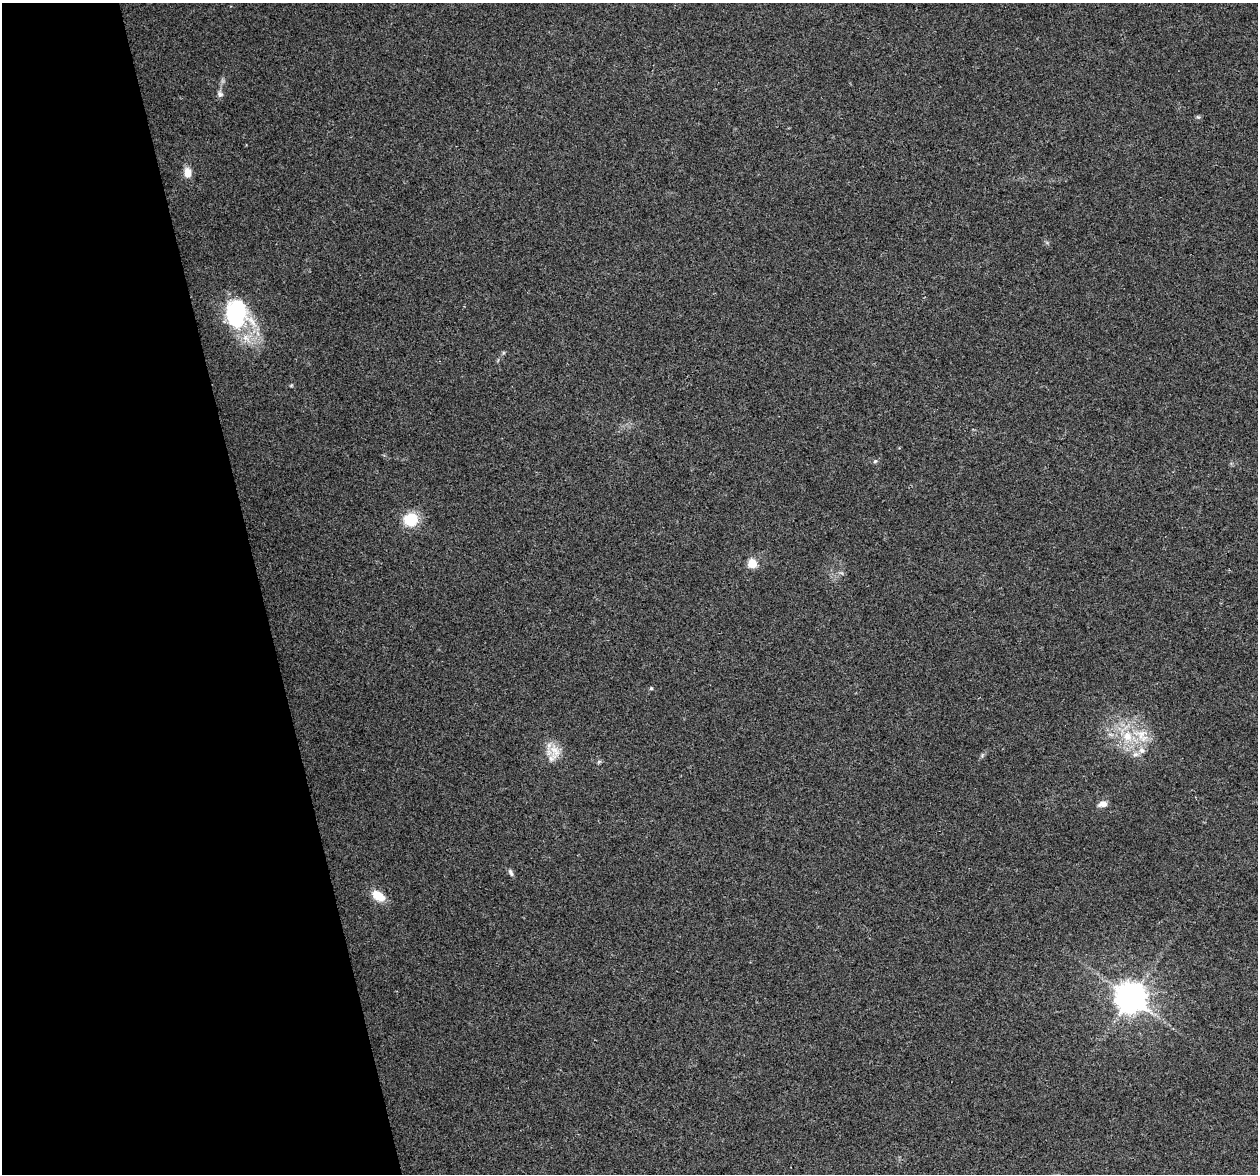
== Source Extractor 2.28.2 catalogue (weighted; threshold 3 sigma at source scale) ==
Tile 5 of 4 x 4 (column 1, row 2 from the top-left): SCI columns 1-1256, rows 2430-3601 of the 5022 x 4810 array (HDU 1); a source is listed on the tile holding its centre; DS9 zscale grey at full resolution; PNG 1260 x 1176 px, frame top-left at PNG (2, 3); no overlay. Shown black and unused: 21% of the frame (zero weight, under 2 of 3 exposures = <1% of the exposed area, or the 3 px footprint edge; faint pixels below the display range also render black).
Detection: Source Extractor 2.28.2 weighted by HDU 2 'WHT'; one run over the whole footprint, this tile lists its part. Background 0.0816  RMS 0.0076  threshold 0.034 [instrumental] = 3 sigma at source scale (4.5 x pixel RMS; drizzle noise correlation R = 1.50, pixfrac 1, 0.0396/0.0396 arcsec/px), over >= 5 px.
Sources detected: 19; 3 inside a brighter listed object's ellipse — not listed separately; the other 16 listed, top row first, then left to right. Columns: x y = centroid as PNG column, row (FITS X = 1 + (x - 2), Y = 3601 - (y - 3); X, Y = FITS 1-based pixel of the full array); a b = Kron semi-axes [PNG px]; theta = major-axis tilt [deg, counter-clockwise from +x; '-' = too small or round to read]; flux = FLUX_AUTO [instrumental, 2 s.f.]
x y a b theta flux
220 94 8 7 - 2.4
188 173 12 9 -86 6.6
236 313 23 18 -80 100
246 338 16 9 -48 9.4
875 461 6 5 - 1.2
411 519 11 10 - 30
752 563 5 5 - 35
651 688 4 4 - 1.1
1141 734 22 15 -12 18
1141 750 10 9 - 4.7
555 751 22 11 -62 11
599 761 7 4 2 1.2
1103 804 10 6 12 4.7
511 872 11 5 -67 2.1
378 896 16 10 -32 13
1130 998 9 9 - 1300